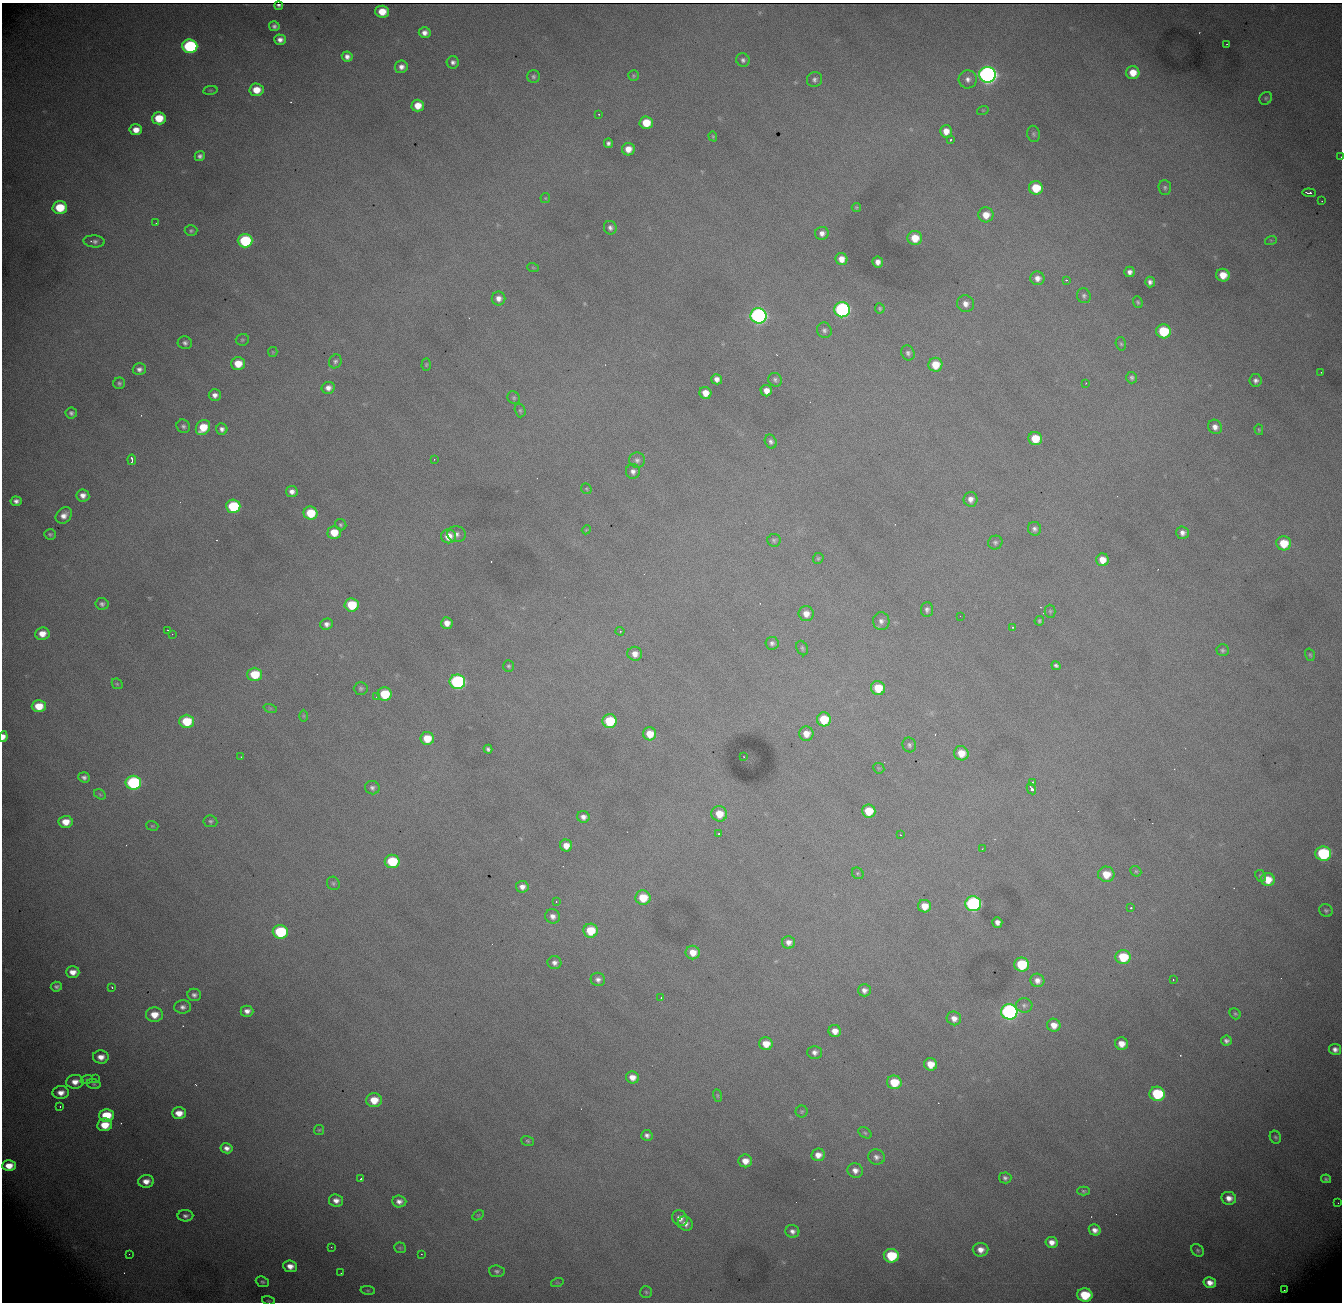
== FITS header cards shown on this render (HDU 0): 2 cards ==
NAXIS1  = 1340
NAXIS2  = 1300

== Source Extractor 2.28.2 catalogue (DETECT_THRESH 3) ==
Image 1340 x 1300 px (HDU 0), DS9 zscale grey, 1 PNG px = 1 image px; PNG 1344 x 1304 px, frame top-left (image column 1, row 1300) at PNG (2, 3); each listed source drawn as its Kron ellipse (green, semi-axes under 4 px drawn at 4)
Background 2060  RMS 24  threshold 72.5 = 3 sigma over >= 5 px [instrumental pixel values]
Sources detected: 293; all 293 listed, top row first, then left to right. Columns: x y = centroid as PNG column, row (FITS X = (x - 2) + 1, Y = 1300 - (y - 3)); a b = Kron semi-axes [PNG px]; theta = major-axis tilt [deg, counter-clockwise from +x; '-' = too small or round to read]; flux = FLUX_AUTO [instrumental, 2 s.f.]
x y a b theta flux
279 5 4 2 - 4.0e+03
382 12 6 6 - 3.3e+04
274 26 5 5 - 5.0e+03
425 33 6 5 - 9.7e+03
280 40 6 5 - 8.8e+03
1227 44 2 2 - 1.2e+03
190 46 7 7 - 2.5e+05
347 56 5 5 - 8.0e+03
743 60 7 6 - 4.9e+03
453 62 6 6 - 6.2e+03
401 67 6 6 - 9.1e+03
1133 73 6 6 - 2.6e+04
987 75 8 8 - 1.1e+06
633 76 5 5 - 2.4e+03
533 77 6 6 - 4.0e+03
815 79 8 7 - 5.6e+03
968 79 9 9 - 9.6e+03
210 90 7 3 7 1.9e+03
256 90 7 6 - 2.9e+04
1266 98 7 6 - 3.2e+03
418 106 6 6 - 2.5e+04
983 110 6 3 18 1.6e+03
599 114 2 2 - 1.0e+03
159 118 7 6 - 4.6e+04
646 123 6 6 - 4.1e+04
136 130 6 5 - 1.8e+04
946 131 6 6 - 1.7e+04
1034 134 8 6 -78 4.2e+03
713 136 5 4 - 1.9e+03
950 140 3 3 - 4.6e+03
608 143 5 4 - 4.7e+03
628 149 6 6 - 1.8e+04
200 156 5 5 - 5.6e+03
1341 157 3 2 - 8.5e+02
1036 188 7 6 - 5.5e+04
1165 188 7 6 - 4.1e+03
1309 193 7 3 -6 7.3e+03
545 198 5 5 - 2.0e+03
1322 201 2 2 - 4.1e+03
60 207 7 6 - 6.1e+04
856 207 4 4 - 2.4e+03
986 215 7 7 - 2.2e+04
156 223 3 2 - 1.4e+03
610 228 7 6 - 5.7e+03
191 231 6 5 - 3.4e+03
822 233 7 6 - 8.9e+03
915 238 7 7 - 3.3e+04
1271 240 6 4 17 2.2e+03
94 241 11 6 -4 5.9e+03
245 241 7 7 - 1.3e+05
841 259 6 6 - 1.5e+04
878 262 5 5 - 9.8e+03
533 268 6 3 -20 1.7e+03
1130 272 5 5 - 7.4e+03
1223 275 7 6 - 2.7e+04
1037 278 7 7 - 1.1e+04
1066 280 3 2 - 5.9e+03
1150 282 5 5 - 6.3e+03
1084 296 7 6 - 4.5e+03
498 298 7 7 - 1.0e+04
1138 302 6 4 -70 3.1e+03
965 304 9 8 - 1.1e+04
880 308 5 5 - 3.1e+03
842 310 8 7 - 4.3e+05
758 316 8 7 - 7.4e+05
824 330 8 7 - 5.3e+03
1163 331 7 7 - 9.1e+04
242 340 6 6 - 2.7e+03
185 343 7 6 - 5.3e+03
1121 344 7 5 -73 2.9e+03
273 352 5 4 - 1.8e+03
908 353 7 6 - 5.0e+03
335 361 7 6 - 4.3e+03
238 364 7 6 - 3.1e+04
426 365 6 4 87 2.0e+03
935 365 7 7 - 3.5e+04
139 369 6 6 - 6.7e+03
1321 372 2 2 - 1.6e+03
1132 378 6 5 - 4.0e+03
717 379 5 5 - 8.6e+03
775 380 7 6 - 4.3e+03
1256 380 6 6 - 6.2e+03
119 383 6 6 - 3.6e+03
1086 383 2 2 - 8.3e+02
328 388 6 6 - 9.3e+03
766 391 6 5 - 1.5e+04
705 393 6 6 - 1.8e+04
215 395 6 6 - 8.4e+03
514 398 6 6 - 3.1e+03
520 410 7 5 -74 3.3e+03
71 413 6 5 - 4.6e+03
183 426 7 6 - 4.6e+03
203 427 8 6 52 4.0e+04
1215 427 7 6 - 1.0e+04
222 429 6 5 - 6.5e+03
1259 430 5 4 - 2.2e+03
1035 438 7 6 - 4.2e+04
771 442 7 5 -63 5.1e+03
434 459 2 2 - 1.3e+03
132 460 5 3 - 9.3e+03
637 460 8 7 - 5.8e+03
633 471 7 7 - 7.2e+03
586 489 6 4 -46 2.1e+03
292 492 5 5 - 8.7e+03
83 495 6 6 - 1.0e+04
970 499 7 7 - 1.0e+04
16 501 5 4 - 6.7e+03
233 506 7 7 - 1.2e+05
310 513 7 6 - 5.7e+04
64 515 9 7 45 1.3e+04
341 525 6 5 - 3.0e+03
1034 529 7 6 - 5.5e+03
586 530 4 3 - 1.5e+03
334 532 6 6 - 3.3e+04
1182 533 6 6 - 8.2e+03
50 534 6 5 - 3.1e+03
457 534 9 8 - 7.6e+03
448 536 7 7 - 2.2e+04
774 540 7 6 - 3.6e+03
995 542 7 6 - 4.3e+03
1284 543 7 7 - 4.4e+04
818 558 5 5 - 2.7e+03
1102 560 6 6 - 2.1e+04
102 604 6 6 - 4.7e+03
352 605 7 6 - 6.6e+04
927 610 7 6 - 5.2e+03
1050 611 6 5 - 2.7e+03
806 614 7 7 - 1.5e+04
960 616 2 2 - 1.5e+03
881 621 9 8 - 7.6e+03
1039 621 5 4 - 2.8e+03
447 623 6 5 - 1.4e+04
327 624 6 5 - 7.8e+03
1013 627 3 2 - 1.9e+03
168 630 3 2 - 2.5e+03
620 631 4 4 - 1.8e+03
42 634 7 6 - 1.9e+04
172 634 2 2 - 4.2e+03
772 643 6 6 - 5.6e+03
802 648 7 5 -64 3.4e+03
1223 650 6 6 - 3.4e+03
635 654 7 7 - 1.3e+04
1310 655 6 5 - 2.6e+03
508 666 6 5 - 3.1e+03
1056 666 5 4 - 4.0e+03
255 674 7 6 - 5.6e+04
457 682 8 7 - 3.4e+05
117 684 6 5 - 2.4e+03
361 688 7 6 - 3.8e+03
878 688 7 7 - 4.3e+04
385 694 7 6 - 7.0e+04
376 697 4 3 - 1.5e+03
39 706 7 6 - 3.7e+04
270 708 7 4 -18 3.1e+03
304 716 6 4 90 2.2e+03
824 719 7 7 - 5.8e+04
187 721 7 6 - 6.4e+04
610 721 7 7 - 7.9e+04
650 734 6 6 - 2.7e+04
806 734 7 7 - 1.9e+04
3 737 5 4 - 1.1e+04
427 738 7 6 - 3.5e+04
909 745 7 6 - 4.3e+03
488 749 4 4 - 4.1e+03
961 753 7 7 - 2.7e+04
241 757 3 2 - 9.3e+02
744 757 2 2 - 1.1e+03
879 768 6 5 - 2.4e+03
84 777 6 5 - 5.6e+03
1033 782 3 3 - 2.0e+03
133 783 8 7 - 2.5e+05
372 788 7 6 - 5.1e+03
1031 789 6 3 -62 1.1e+04
100 794 6 4 -31 2.6e+03
869 811 7 6 - 4.2e+04
719 814 8 7 - 3.0e+04
583 817 6 6 - 8.9e+03
210 821 7 6 - 3.6e+03
66 822 7 6 - 2.4e+04
152 826 6 4 -19 2.2e+03
719 833 3 2 - 2.5e+03
901 835 2 2 - 1.3e+03
566 846 6 6 - 1.7e+04
982 849 2 2 - 9.2e+02
1323 854 8 7 - 1.8e+05
392 861 7 6 - 8.8e+04
1136 871 6 5 - 2.6e+03
858 873 6 5 - 2.6e+03
1106 874 8 7 - 3.0e+04
1261 876 6 5 - 2.9e+03
1268 879 7 6 - 2.8e+04
333 883 7 6 - 3.6e+03
522 887 6 6 - 9.6e+03
643 898 7 7 - 4.6e+04
556 902 3 2 - 1.7e+03
973 904 8 7 - 4.3e+05
925 906 6 6 - 2.3e+04
1131 908 3 2 - 5.4e+03
1326 911 7 6 - 3.7e+03
553 916 7 7 - 9.1e+03
997 922 5 5 - 8.1e+03
590 931 7 7 - 5.1e+04
280 932 7 6 - 1.4e+05
789 942 6 6 - 9.5e+03
693 952 7 6 - 2.1e+04
1123 957 7 7 - 6.6e+04
554 963 7 6 - 7.4e+03
1022 964 7 7 - 8.5e+04
73 972 7 5 -1 1.5e+04
598 979 7 6 - 6.9e+03
1037 980 7 6 - 1.1e+04
1173 980 2 2 - 8.6e+02
56 987 5 5 - 4.4e+03
112 987 3 2 - 1.8e+03
864 990 6 6 - 7.7e+03
194 995 7 6 - 5.6e+03
661 997 4 3 - 1.3e+03
1024 1005 8 7 - 5.2e+03
183 1007 8 6 4 7.2e+03
247 1011 6 5 - 8.9e+03
1009 1012 8 7 - 6.2e+05
1235 1014 6 5 - 2.8e+03
154 1015 8 7 - 2.5e+04
954 1018 7 6 - 1.2e+04
1054 1025 7 6 - 1.7e+04
835 1031 6 6 - 1.5e+04
1226 1041 5 5 - 5.7e+03
766 1044 7 6 - 2.4e+04
1121 1044 6 6 - 1.7e+04
1335 1049 6 5 - 8.4e+03
815 1052 7 6 - 7.3e+03
101 1057 8 6 -2 1.4e+04
931 1064 6 6 - 2.5e+04
632 1077 6 6 - 1.5e+04
87 1079 6 4 18 2.4e+03
95 1079 3 3 - 4.4e+03
75 1082 9 7 4 1.5e+04
894 1082 7 7 - 5.1e+04
94 1084 7 5 -16 3.1e+03
61 1093 8 6 4 1.4e+04
1157 1094 8 7 - 1.1e+05
717 1096 6 4 -72 2.1e+03
374 1100 7 7 - 3.3e+04
60 1106 3 2 - 3.7e+03
802 1111 6 6 - 2.7e+03
179 1113 7 6 - 2.0e+04
106 1115 7 6 - 6.0e+04
105 1125 7 6 - 3.5e+04
319 1130 5 5 - 2.2e+03
865 1133 7 4 -31 3.1e+03
647 1135 6 5 - 6.0e+03
1275 1137 7 5 -59 3.2e+03
528 1141 7 5 -18 2.8e+03
227 1148 6 5 - 9.2e+03
818 1155 7 6 - 1.4e+04
876 1157 8 7 - 7.6e+03
745 1161 7 6 - 1.7e+04
9 1166 7 5 1 2.2e+04
855 1171 8 7 - 1.1e+04
1005 1178 6 5 - 4.8e+03
361 1179 3 2 - 1.6e+03
1326 1179 5 4 - 3.5e+03
146 1181 8 6 2 1.5e+04
1084 1191 6 4 -2 2.8e+03
1229 1198 7 6 - 1.3e+04
336 1201 7 6 - 1.1e+04
399 1201 7 6 - 8.9e+03
1338 1203 2 2 - 1.0e+03
478 1215 6 4 29 2.1e+03
185 1216 8 5 1 5.8e+03
680 1218 8 7 - 1.3e+04
685 1224 8 7 - 9.8e+03
1095 1230 6 5 - 9.9e+03
792 1231 7 6 - 7.2e+03
1052 1242 6 5 - 1.3e+04
331 1247 2 2 - 9.2e+02
400 1248 6 5 - 2.7e+03
981 1250 8 7 - 1.4e+04
1198 1250 7 5 -46 3.4e+03
129 1254 2 2 - 1.0e+03
421 1254 2 2 - 8.1e+02
891 1256 7 6 - 8.8e+04
290 1266 7 5 -7 1.4e+04
497 1271 8 6 -5 4.2e+03
341 1273 2 2 - 8.5e+02
262 1282 7 5 -19 3.1e+03
557 1283 6 4 18 2.0e+03
1210 1283 6 5 - 1.4e+04
368 1290 7 3 -8 2.2e+03
1284 1290 2 2 - 1.1e+03
646 1292 6 6 - 3.0e+03
1085 1295 8 6 -9 6.9e+04
268 1301 7 4 -18 1.8e+03
At the frame edge (FLAGS 8, measured only in part): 3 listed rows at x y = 1341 157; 3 737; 268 1301